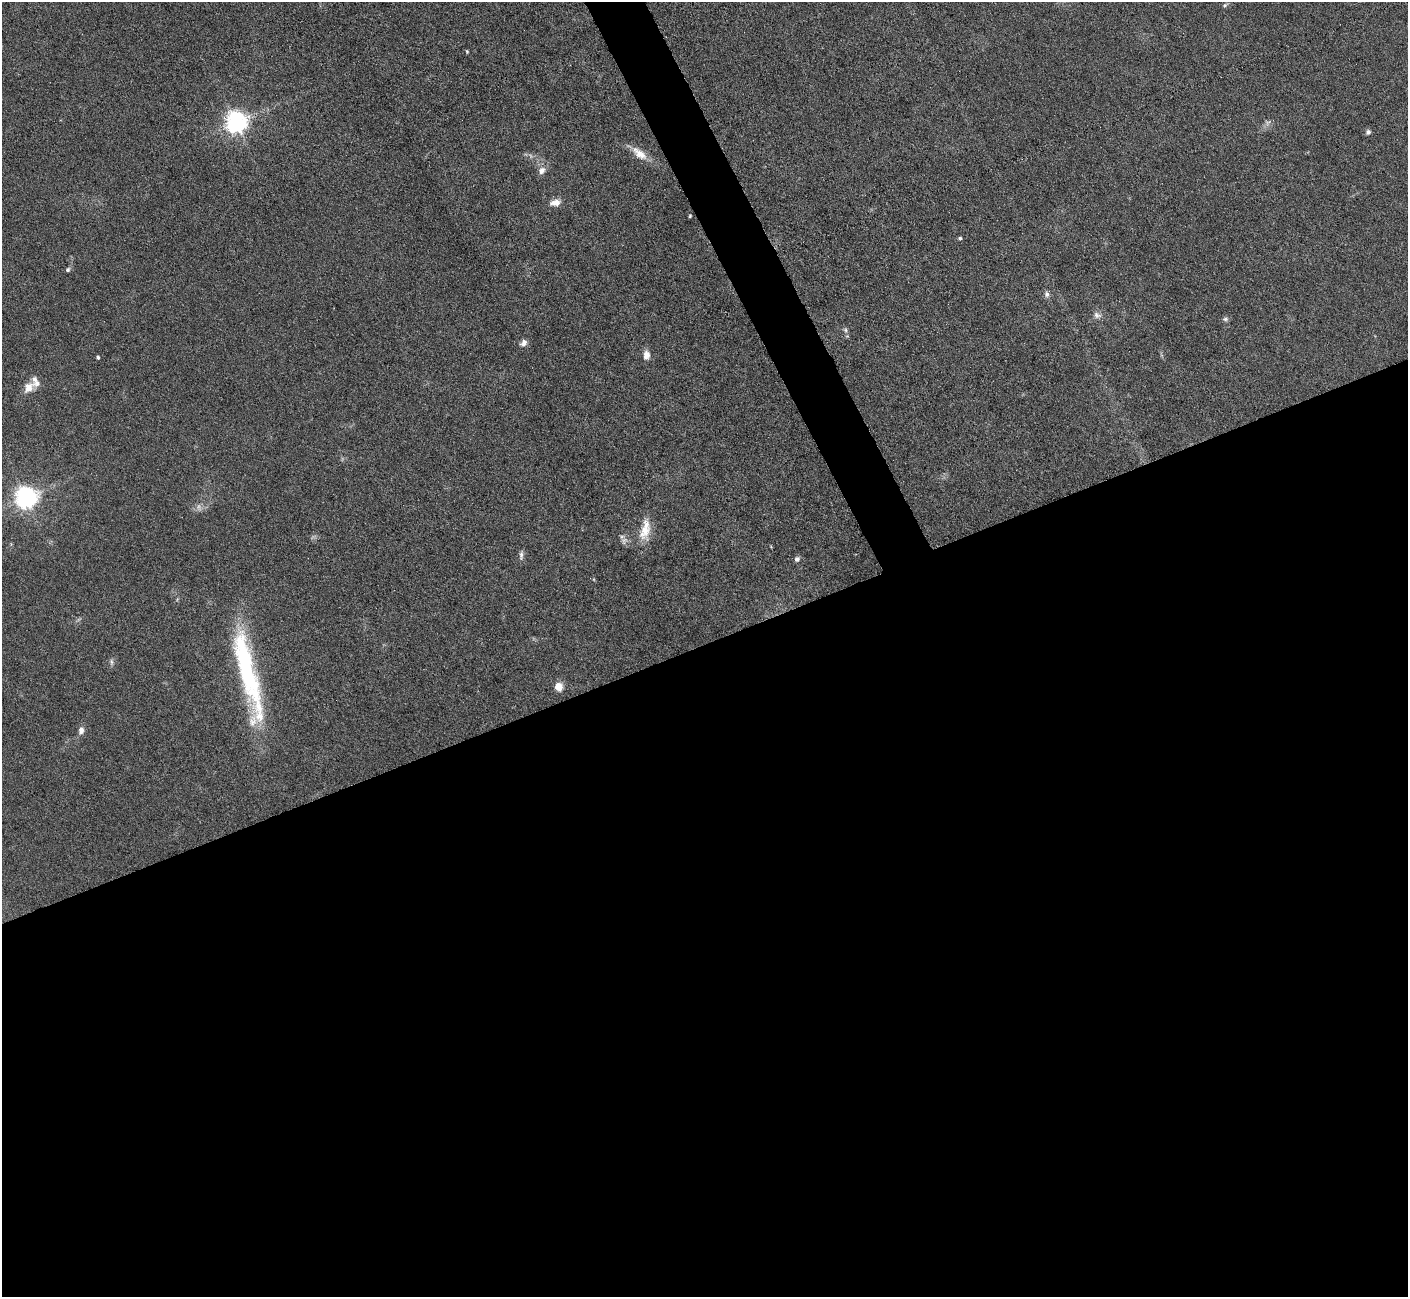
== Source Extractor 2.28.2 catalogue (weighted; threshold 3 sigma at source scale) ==
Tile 15 of 4 x 4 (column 3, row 4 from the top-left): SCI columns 2815-4220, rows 284-1578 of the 5627 x 5613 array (HDU 1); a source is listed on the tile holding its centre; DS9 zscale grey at full resolution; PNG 1410 x 1299 px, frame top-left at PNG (2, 2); no overlay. Shown black and unused: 52% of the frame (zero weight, under 3 of 6 exposures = <1% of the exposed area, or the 3 px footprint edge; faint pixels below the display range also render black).
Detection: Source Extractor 2.28.2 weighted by HDU 2 'WHT'; one run over the whole footprint, this tile lists its part. Background 0.109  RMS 0.0089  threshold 0.0365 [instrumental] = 3 sigma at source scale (4.09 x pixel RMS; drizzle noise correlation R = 1.36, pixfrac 0.8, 0.05/0.05 arcsec/px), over >= 5 px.
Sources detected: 34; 5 too faint to see at this stretch — not listed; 2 inside a brighter listed object's ellipse — not listed separately; the other 27 listed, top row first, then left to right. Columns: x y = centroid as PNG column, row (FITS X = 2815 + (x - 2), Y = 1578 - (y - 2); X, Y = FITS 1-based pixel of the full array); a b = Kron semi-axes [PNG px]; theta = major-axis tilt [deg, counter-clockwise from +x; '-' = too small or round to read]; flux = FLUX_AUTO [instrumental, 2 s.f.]
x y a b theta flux
1225 5 8 4 32 1.7
467 51 4 3 - 0.98
236 123 8 7 - 590
1368 132 6 6 - 2.4
639 153 25 11 -40 12
542 170 11 8 49 5.4
555 203 15 8 10 7.3
690 216 4 3 - 0.93
960 238 4 4 - 1.5
68 270 6 5 - 1.7
1047 294 8 7 - 3
1097 315 11 8 -26 4.1
1225 319 8 5 0 2
845 330 7 5 -69 2.1
523 343 10 8 46 3.8
646 355 12 8 -89 6
98 357 3 3 - 1.6
29 388 17 12 36 10
26 498 8 8 - 560
645 530 32 13 80 18
624 541 12 8 61 4.1
521 555 14 5 86 3
797 559 7 6 - 2.8
111 662 9 6 -83 2.4
248 674 116 19 -77 140
559 687 5 5 - 20
81 730 9 6 78 4.9